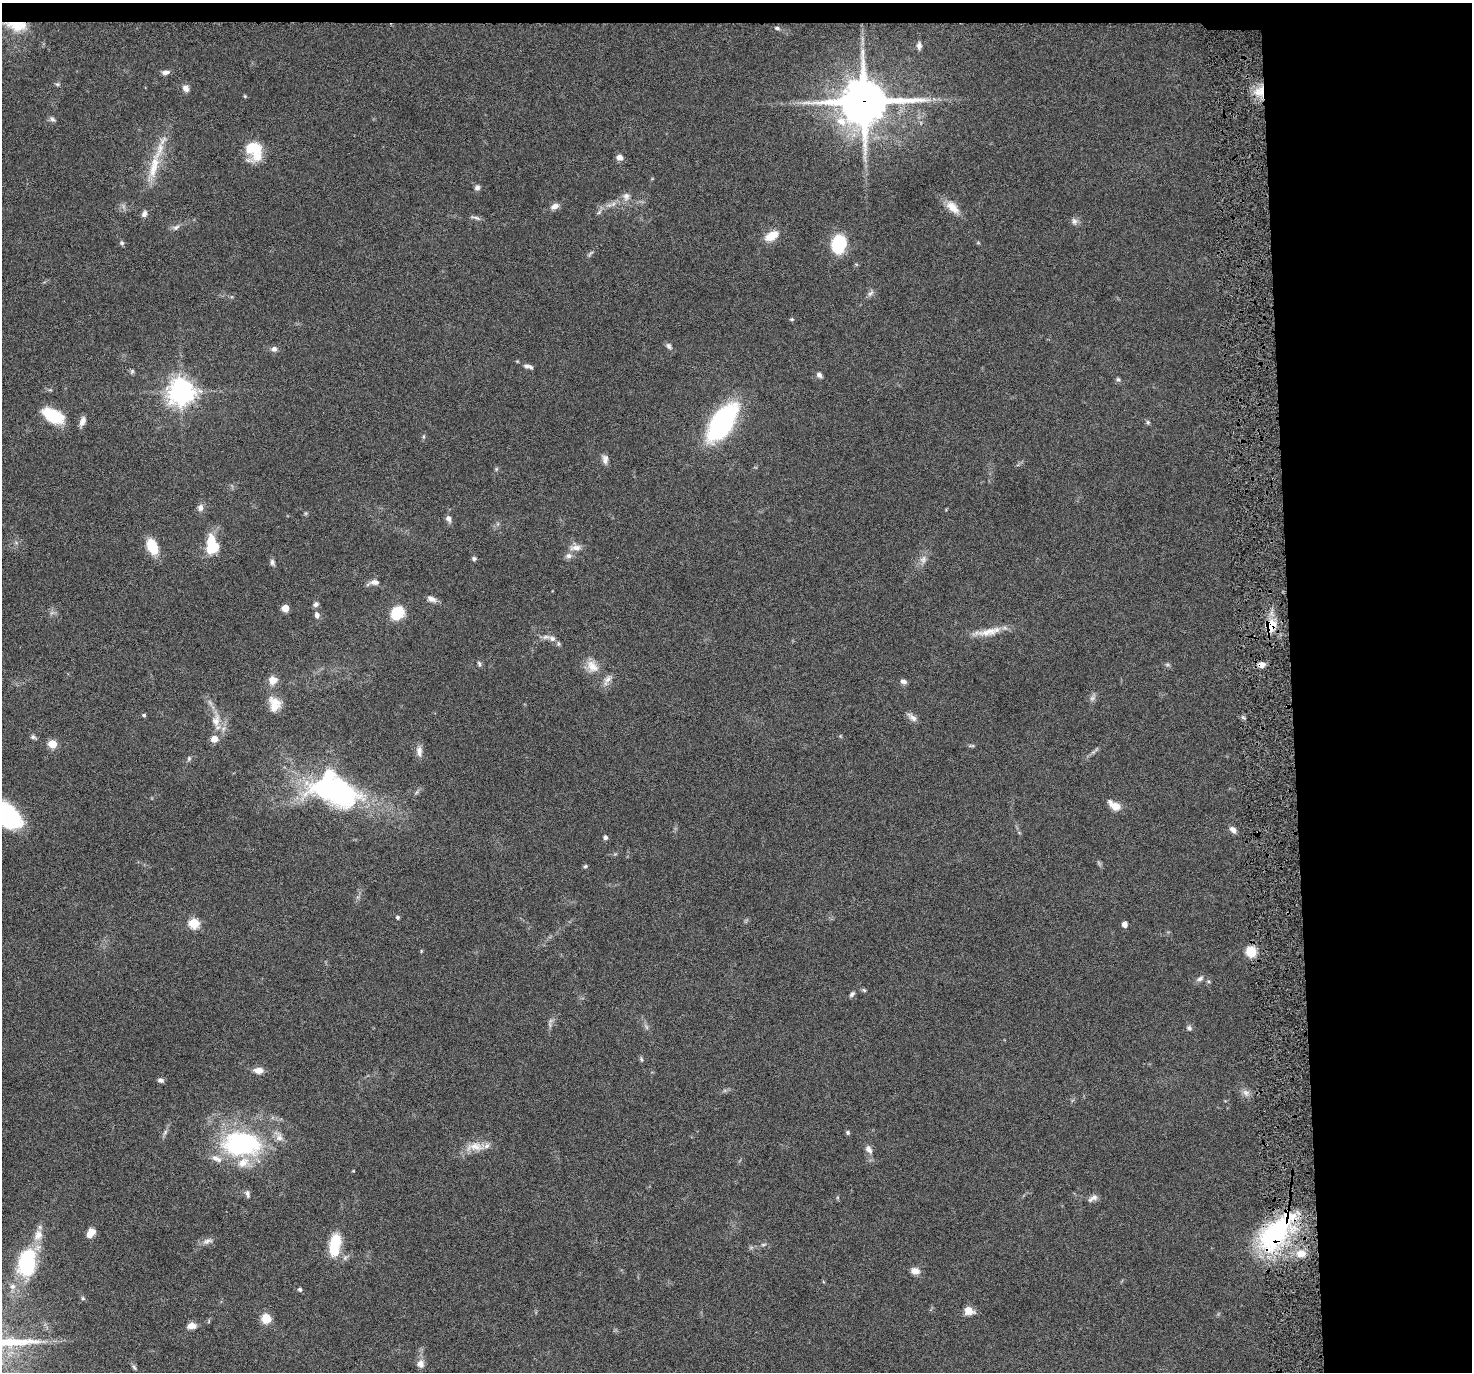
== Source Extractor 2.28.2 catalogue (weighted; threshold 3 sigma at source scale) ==
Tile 3 of 3 x 3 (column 3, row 1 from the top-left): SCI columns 2941-4410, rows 2853-4222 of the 4410 x 4337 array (HDU 1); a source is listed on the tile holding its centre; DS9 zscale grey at full resolution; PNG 1474 x 1374 px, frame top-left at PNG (2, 3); no overlay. Shown black and unused: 14% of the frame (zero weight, under 4 of 8 exposures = <1% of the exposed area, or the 3 px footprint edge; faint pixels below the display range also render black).
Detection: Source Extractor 2.28.2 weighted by HDU 2 'WHT'; one run over the whole footprint, this tile lists its part. Background 0.0647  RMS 0.0041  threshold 0.017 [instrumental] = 3 sigma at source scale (4.09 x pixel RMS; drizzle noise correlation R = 1.36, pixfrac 0.8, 0.05/0.05 arcsec/px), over >= 5 px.
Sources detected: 127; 2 too faint to see at this stretch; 1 inside a brighter object's white glare — not listed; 4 inside a brighter listed object's ellipse — not listed separately; the other 120 listed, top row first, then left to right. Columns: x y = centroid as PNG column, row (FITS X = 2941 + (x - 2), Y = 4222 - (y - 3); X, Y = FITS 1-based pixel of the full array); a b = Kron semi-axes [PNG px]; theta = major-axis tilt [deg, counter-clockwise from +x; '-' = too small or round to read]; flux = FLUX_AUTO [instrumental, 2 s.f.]
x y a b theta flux
17 26 25 12 -5 9.3
777 28 8 5 -16 0.78
919 45 8 5 -84 1.3
165 72 10 5 10 1.6
57 84 7 5 0 0.66
186 88 9 7 -49 2
1260 91 16 12 42 6.4
245 96 5 4 - 0.41
864 102 17 15 7 1400
52 119 8 6 -18 1
254 150 21 16 -64 14
620 157 7 7 - 2.3
154 167 38 12 77 11
477 188 7 6 - 1.2
626 196 12 9 -84 2.3
554 206 12 7 27 2
952 207 21 11 -45 5
599 212 8 4 46 0.88
144 214 9 6 61 1.5
476 218 16 4 -19 1.1
1074 221 8 8 - 1.5
176 227 10 6 29 1.4
772 236 15 9 31 6.4
122 243 7 5 -2 0.73
839 244 15 11 80 24
590 253 11 3 45 0.74
870 293 10 5 41 1.2
792 319 5 4 - 0.48
669 346 9 6 -58 1.1
274 349 7 7 - 1.4
528 366 14 5 -18 1.6
132 371 7 4 55 0.65
819 375 7 6 - 1.3
1118 379 6 5 - 0.66
181 392 9 8 - 400
53 416 26 14 -28 14
82 421 13 6 70 2.1
722 422 25 12 57 110
1148 422 6 5 - 0.66
605 459 12 7 -85 1.9
496 469 6 4 71 0.52
200 508 10 8 76 1.8
448 518 8 6 -72 1.6
211 541 14 10 88 8.5
152 547 14 9 -67 12
575 548 17 7 6 2.5
569 556 10 8 16 1.6
474 558 6 6 - 0.78
923 560 11 8 61 2.1
272 562 8 6 -75 1.1
375 582 12 7 -5 1.9
431 599 13 7 -20 2
316 604 7 6 - 1.1
285 608 5 5 - 6.6
398 612 11 10 - 14
317 615 8 6 -74 1.3
1271 625 6 6 - 25
988 632 38 9 8 6.6
552 639 11 7 -28 2.2
479 664 8 5 -64 0.74
1261 664 8 7 - 2.2
592 666 19 12 -48 5
608 679 14 7 47 2.1
273 680 10 10 - 3.6
903 681 8 5 -21 1.4
1092 698 8 6 21 1.2
274 704 19 14 -78 6
144 715 4 4 - 0.67
912 717 15 6 -41 2
216 721 18 10 80 4.4
33 737 7 6 - 0.89
214 739 7 7 - 3.3
52 744 5 5 - 12
972 746 8 4 0 0.63
419 751 15 7 -87 2.2
189 759 7 5 71 0.68
336 790 52 31 -19 87
417 792 7 4 70 0.65
1114 805 15 8 -33 4.5
3 813 38 16 -38 61
1233 830 9 6 -41 2
605 837 5 5 - 0.99
585 866 6 4 22 0.57
397 917 5 5 - 0.61
194 923 6 6 - 22
1125 924 5 4 - 2.7
1251 952 11 9 -58 8
1200 979 9 6 27 1.4
864 990 7 4 -44 0.56
852 994 8 5 46 0.94
1189 1028 7 6 - 1
641 1059 6 5 - 0.62
258 1070 11 7 -2 3.1
160 1080 8 5 -11 1.1
1246 1093 11 8 -43 2
165 1132 8 4 54 0.85
848 1132 6 5 - 0.63
241 1144 48 30 0 55
475 1147 26 11 1 5.8
869 1149 12 7 -54 1.9
353 1171 4 3 - 0.26
248 1194 11 6 -80 1.2
1093 1198 15 6 31 1.7
1275 1232 56 26 48 51
91 1233 11 7 52 3.6
38 1235 17 12 70 4.8
207 1241 15 7 17 1.9
763 1244 8 4 9 0.69
335 1245 24 11 82 14
1301 1254 13 9 16 4.2
27 1263 24 15 81 39
915 1271 11 8 -15 2.4
12 1286 8 7 - 1.7
300 1289 5 4 - 0.86
83 1298 6 5 - 0.59
969 1311 8 6 -21 5.3
266 1318 7 7 - 9.9
191 1326 11 7 3 2.6
420 1364 11 10 - 2.4
134 1367 8 4 -54 0.72
Overlapping masked pixels (flux is a lower limit): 6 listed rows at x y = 17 26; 1260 91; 864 102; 1271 625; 1261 664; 1275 1232
Isophote crosses this tile's border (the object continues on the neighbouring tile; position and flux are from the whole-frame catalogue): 1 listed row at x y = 3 813